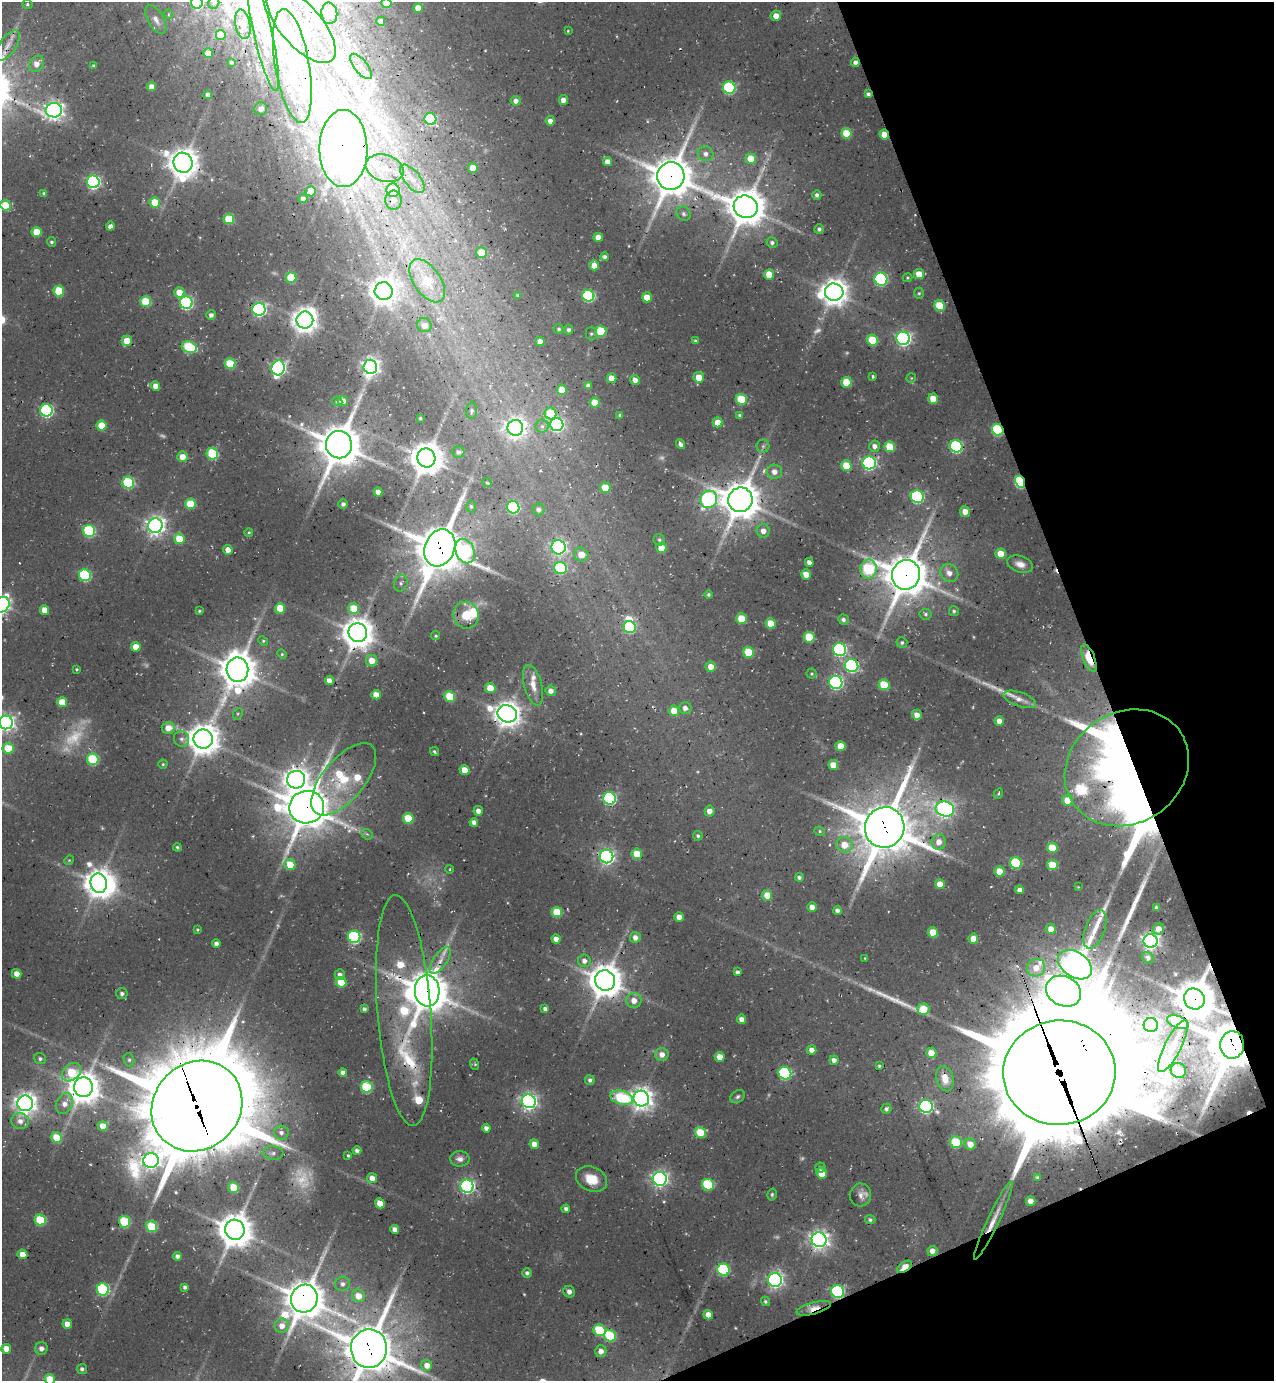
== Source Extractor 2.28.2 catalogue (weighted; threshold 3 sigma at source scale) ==
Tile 12 of 4 x 4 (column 4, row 3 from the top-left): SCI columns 4080-5351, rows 1436-2814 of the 5556 x 5633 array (HDU 1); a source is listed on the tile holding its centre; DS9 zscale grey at full resolution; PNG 1276 x 1383 px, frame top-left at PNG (2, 2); each listed source drawn as its Kron ellipse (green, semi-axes under 4 px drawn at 4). Shown black and unused: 19% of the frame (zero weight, under 3 of 4 exposures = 8% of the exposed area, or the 3 px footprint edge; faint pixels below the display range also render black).
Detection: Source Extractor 2.28.2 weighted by HDU 2 'WHT'; one run over the whole footprint, this tile lists its part. Background 0.0364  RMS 0.0042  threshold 0.0188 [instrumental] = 3 sigma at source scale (4.5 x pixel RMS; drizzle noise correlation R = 1.50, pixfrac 1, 0.0396/0.0396 arcsec/px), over >= 5 px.
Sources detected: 451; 19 too faint to see at this stretch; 9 inside a brighter object's white glare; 2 cosmic-ray / hot-pixel residue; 6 long thin detections or spike segments (spike, bleed or trail) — neither listed nor drawn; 19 inside a brighter listed object's ellipse — not listed separately; the other 396 listed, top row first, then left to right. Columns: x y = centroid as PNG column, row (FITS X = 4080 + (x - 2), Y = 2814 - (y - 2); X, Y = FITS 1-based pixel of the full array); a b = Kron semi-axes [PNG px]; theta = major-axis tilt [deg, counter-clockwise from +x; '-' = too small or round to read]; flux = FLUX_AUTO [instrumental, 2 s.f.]
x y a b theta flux
197 3 6 6 - 35
214 3 6 5 - 0.83
386 3 5 5 - 5.8
27 4 5 4 - 0.7
418 8 5 5 - 5.6
329 13 11 8 -83 8.6
168 14 5 3 - 0.43
776 16 5 5 - 3.6
156 20 16 7 -59 3
381 21 4 4 - 4
243 24 15 7 -79 2
301 26 46 20 -49 34
568 31 4 3 - 0.41
263 34 59 9 -77 15
221 35 5 5 - 9.7
8 45 17 8 54 4.3
208 53 5 5 - 7.9
231 62 3 3 - 0.74
855 62 4 4 - 1.9
37 64 8 7 - 3.8
93 66 4 4 - 0.71
292 66 58 17 -80 38
361 66 15 6 -51 3.6
152 86 4 4 - 4.2
729 88 6 6 - 52
868 94 4 4 - 1.4
208 95 4 4 - 2.3
563 100 5 4 - 3.7
516 101 5 5 - 2.3
261 109 6 6 - 2.4
54 110 8 7 - 240
430 119 6 6 - 47
550 121 4 4 - 2.7
846 133 5 5 - 14
884 134 5 4 - 7.8
343 149 38 24 -90 1400
706 154 8 7 - 2.3
751 159 5 5 - 11
607 161 4 4 - 3.4
183 163 10 9 - 740
385 168 19 13 -17 9.4
473 168 5 4 - 6.4
671 176 14 13 - 1500
412 179 17 8 -51 4.6
93 182 6 6 - 98
393 190 7 6 - 13
311 191 5 5 - 9.5
44 193 4 4 - 0.73
817 195 5 4 - 1.4
303 198 4 4 - 2.1
393 200 9 8 - 2.9
155 202 5 5 - 12
6 205 5 5 - 16
746 207 12 11 - 1200
683 214 7 6 - 1.3
229 219 5 5 - 19
110 226 4 4 - 2
819 229 5 5 - 1.2
37 232 5 5 - 12
598 237 4 4 - 4
51 242 5 4 - 0.83
772 243 5 5 - 1.3
481 253 5 5 - 12
604 257 4 4 - 1.2
594 265 5 5 - 4.4
769 274 5 5 - 9.1
919 274 5 5 - 7.1
291 278 5 5 - 19
908 278 5 4 - 0.57
881 279 6 6 - 64
427 281 24 13 -55 22
59 291 5 5 - 18
384 291 9 9 - 560
179 292 5 5 - 6.4
834 292 9 8 - 620
919 293 5 5 - 0.76
518 295 3 3 - 0.71
588 296 6 6 - 51
647 297 5 4 - 6.8
146 302 5 5 - 25
186 303 6 6 - 76
939 306 6 5 - 16
259 309 6 6 - 98
211 315 5 4 - 2
305 320 8 8 - 500
424 325 7 7 - 3.7
559 329 5 5 - 0.97
569 330 5 4 - 1.1
601 331 5 5 - 22
591 334 7 5 -89 0.94
903 338 7 6 - 130
872 340 5 5 - 18
127 341 5 5 - 8.8
540 341 4 4 - 3.8
695 341 4 3 - 0.93
189 347 7 5 -18 35
230 364 5 5 - 21
370 367 7 7 - 240
278 368 7 6 - 130
873 376 3 3 - 0.7
699 377 5 5 - 6.8
612 378 5 4 - 4.9
911 378 5 5 - 0.53
635 380 5 4 - 2.8
846 382 5 5 - 14
155 386 4 4 - 3.7
588 386 4 4 - 2.1
562 390 5 5 - 7.2
741 399 5 5 - 17
933 399 5 5 - 8.1
337 401 5 4 - 1.1
343 401 5 5 - 4.3
595 403 5 5 - 9.7
46 410 6 6 - 78
472 411 8 5 84 1.2
551 413 6 6 - 16
620 415 3 3 - 1
740 416 4 4 - 1
420 418 3 3 - 0.57
717 422 5 5 - 6
557 425 6 6 - 81
102 426 5 5 - 12
542 426 6 6 - 1.1
515 428 8 8 - 290
998 430 6 5 - 41
681 444 5 4 - 2.2
339 445 13 13 - 1600
763 446 6 6 - 1.1
874 446 5 5 - 2.6
956 446 6 6 - 65
890 447 5 5 - 16
458 452 6 5 - 1.5
212 454 6 5 - 33
182 457 5 5 - 5.5
426 458 9 9 - 940
869 463 7 6 - 98
846 465 5 5 - 13
774 472 7 7 - 3.5
1020 482 6 5 - 48
128 483 6 6 - 45
487 483 5 3 - 0.66
605 488 5 5 - 11
378 492 4 4 - 3.1
917 497 6 6 - 66
709 499 9 8 - 97
740 500 12 12 - 1300
190 504 5 5 - 18
343 504 4 4 - 1.4
471 506 6 4 -87 0.88
513 507 6 6 - 53
539 509 6 6 - 1.7
965 512 5 5 - 5.1
155 526 7 7 - 260
89 531 6 6 - 50
763 531 6 6 - 3.7
249 532 4 4 - 0.56
179 539 5 5 - 11
659 540 6 5 - 0.89
558 547 7 7 - 130
440 548 19 15 67 2100
661 548 5 5 - 9.3
228 550 5 4 - 3.7
465 551 13 9 -66 48
581 554 7 7 - 6.1
1001 554 5 5 - 8.5
809 562 4 4 - 2.4
1020 564 13 8 -19 3.7
560 568 6 6 - 38
868 569 9 8 - 37
949 573 9 8 - 3.6
806 574 5 4 - 5.7
85 575 6 6 - 47
906 575 15 14 - 1600
401 583 8 6 66 1.5
708 594 4 4 - 0.89
2 605 8 7 - 160
280 608 5 5 - 15
354 608 5 5 - 12
44 610 5 4 - 5.6
199 611 4 4 - 0.59
954 611 5 5 - 0.8
926 614 6 5 - 1
466 615 13 13 - 9.9
741 619 5 5 - 12
843 619 5 5 - 1.4
771 623 5 5 - 9.6
630 627 6 6 - 38
358 633 9 9 - 850
436 636 5 4 - 0.6
809 637 5 5 - 17
263 641 5 4 - 0.63
902 643 5 5 - 1.1
136 647 5 5 - 6.7
840 650 6 6 - 84
748 652 5 5 - 19
282 654 5 4 - 0.57
1089 658 15 5 -68 17
372 661 6 5 - 5.6
851 666 7 6 - 81
711 667 5 5 - 4.8
77 669 4 3 - 0.57
237 670 12 11 - 1100
812 674 5 5 - 0.67
329 680 4 4 - 2.9
836 682 6 6 - 90
533 685 21 8 -75 5.4
884 685 5 5 - 17
490 688 5 5 - 9.9
551 691 5 5 - 2.9
376 695 5 4 - 5.3
450 697 5 5 - 20
1020 699 17 7 -19 3.5
62 702 5 5 - 11
685 708 6 6 - 2.4
674 711 5 5 - 7.1
238 714 6 4 61 0.64
507 714 10 8 -21 550
917 715 5 5 - 3.5
999 721 5 4 - 4.3
6 722 7 6 - 170
168 728 6 5 - 5.3
181 739 8 7 - 1.7
203 739 9 9 - 800
841 746 5 5 - 7.5
8 748 5 5 - 11
434 752 5 3 - 0.71
93 759 6 5 - 33
163 764 4 4 - 0.63
833 765 5 5 - 7.9
1127 768 64 55 33 370
465 770 5 4 - 7.1
344 779 44 21 50 24
296 780 9 8 - 430
998 794 5 3 - 0.62
609 798 6 6 - 70
1067 800 5 5 - 6.9
307 807 17 16 - 1700
945 809 9 7 -15 170
478 811 5 4 - 2.7
709 811 5 5 - 3
408 818 5 5 - 16
474 822 4 4 - 2.2
885 827 20 19 - 2500
820 831 5 4 - 0.66
367 834 6 4 -40 0.84
698 836 5 4 - 0.84
939 842 7 7 - 4.6
844 845 8 7 - 7.1
177 847 4 4 - 0.76
1052 848 5 5 - 12
637 854 5 5 - 11
607 857 7 6 - 160
69 860 5 4 - 0.55
1016 863 6 5 - 34
290 865 5 5 - 9.6
1052 865 5 5 - 13
450 869 4 3 - 0.38
1000 872 5 5 - 11
799 877 4 4 - 1.3
99 883 10 8 -77 680
940 884 5 4 - 6
1078 887 4 3 - 0.35
1020 890 4 4 - 2.5
767 895 5 5 - 8.2
812 907 4 4 - 3
1157 908 4 4 - 1.8
837 911 4 4 - 1.9
557 912 5 5 - 16
679 917 5 4 - 4.7
1051 929 5 5 - 4.4
1095 929 20 9 70 6.7
1159 929 6 5 - 3.7
197 930 3 3 - 0.52
933 932 5 5 - 11
354 937 6 6 - 71
635 937 5 5 - 2.8
556 939 4 4 - 3.5
973 939 5 4 - 5.9
1150 941 7 7 - 240
216 944 4 4 - 2
865 958 4 3 - 0.47
1148 958 6 5 - 1.5
440 960 15 6 56 3.6
584 961 6 6 - 2.3
1075 965 18 12 -33 520
1036 968 9 8 - 5.9
737 972 4 4 - 1.4
17 974 5 4 - 4
340 975 5 5 - 2.3
605 981 10 10 - 950
341 982 5 5 - 13
427 991 16 12 -86 1500
1063 991 18 14 -27 610
122 994 5 5 - 1.5
1194 999 11 10 - 1500
634 1000 7 7 - 4.2
364 1009 4 4 - 1.3
545 1009 4 4 - 1.6
923 1009 6 5 - 12
404 1011 115 27 -86 79
742 1019 5 4 - 3.3
1178 1022 11 6 -21 38
1151 1025 7 7 - 240
1232 1045 14 12 87 2200
1173 1046 29 8 63 6.5
812 1050 4 4 - 3.3
931 1053 5 5 - 5.7
662 1054 6 6 - 3.3
720 1057 5 5 - 5.6
40 1059 6 5 - 1.3
129 1060 6 5 - 0.92
834 1060 4 4 - 2.1
474 1064 6 4 -69 0.68
879 1066 3 3 - 0.66
1178 1070 8 7 - 11
71 1072 11 7 40 19
343 1072 4 4 - 2.1
785 1073 6 6 - 57
1059 1073 56 52 5 16000
945 1079 13 8 -76 5.7
590 1080 5 5 - 1.3
83 1087 10 9 - 840
367 1087 6 5 - 34
738 1097 8 5 34 1.1
622 1098 11 7 -14 34
641 1099 8 7 - 370
529 1101 7 7 - 190
25 1103 8 7 - 370
65 1104 11 8 65 4.1
197 1106 48 43 45 6900
926 1106 7 6 - 92
886 1109 5 5 - 1.4
20 1121 9 8 - 3.5
103 1126 5 4 - 7
486 1128 4 4 - 2.1
700 1132 5 5 - 14
281 1133 7 7 - 2.1
56 1137 5 5 - 14
956 1142 6 5 - 24
534 1144 5 4 - 4.5
970 1144 6 5 - 5.3
357 1151 4 4 - 1.9
273 1153 10 6 -4 1.9
348 1155 4 3 - 0.57
460 1159 10 8 -1 2.5
151 1161 8 7 - 190
820 1167 5 5 - 0.99
821 1173 5 5 - 9
372 1178 5 5 - 4
1037 1178 3 3 - 0.74
591 1179 16 12 -24 9.2
660 1179 7 6 - 170
708 1185 6 6 - 32
467 1186 6 6 - 130
233 1187 5 5 - 13
772 1194 6 4 75 0.86
861 1195 11 10 - 2.6
1031 1201 5 4 - 4.2
380 1203 5 4 - 7.2
566 1209 4 4 - 1.6
40 1220 6 5 - 26
870 1220 5 4 - 0.96
993 1220 43 6 65 7.6
124 1222 6 5 - 32
152 1227 6 5 - 26
395 1229 4 4 - 3.1
235 1230 10 10 - 1000
819 1240 7 7 - 270
932 1251 5 5 - 3.8
22 1254 5 4 - 6.5
177 1256 4 4 - 1.8
905 1267 8 5 32 6
724 1270 6 6 - 46
527 1273 5 5 - 1.4
775 1280 7 7 - 170
343 1284 7 7 - 2.1
185 1287 4 3 - 1.3
103 1289 6 6 - 53
838 1291 6 6 - 63
569 1292 6 5 - 2.4
358 1296 6 6 - 6.1
304 1299 14 13 - 1400
765 1301 5 4 - 0.87
814 1308 18 6 15 4.9
708 1315 5 4 - 4.5
67 1324 5 4 - 4.6
282 1326 7 7 - 4
599 1330 6 5 - 25
610 1336 6 5 - 30
41 1348 6 6 - 2.4
6 1349 5 4 - 5.6
369 1349 19 18 - 2100
601 1351 6 5 - 3.1
427 1365 5 5 - 4.2
82 1369 5 5 - 1.4
50 1379 5 5 - 12
Overlapping masked pixels (flux is a lower limit): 40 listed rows (the first 20) at x y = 855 62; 868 94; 884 134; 343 149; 671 176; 393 200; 746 207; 998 430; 339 445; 956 446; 1020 482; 740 500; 440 548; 906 575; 1089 658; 851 666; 237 670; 507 714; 1127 768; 307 807
Isophote crosses this tile's border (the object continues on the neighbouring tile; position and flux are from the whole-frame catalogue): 9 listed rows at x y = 197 3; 214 3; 386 3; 301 26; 6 205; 2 605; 6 722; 369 1349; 50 1379